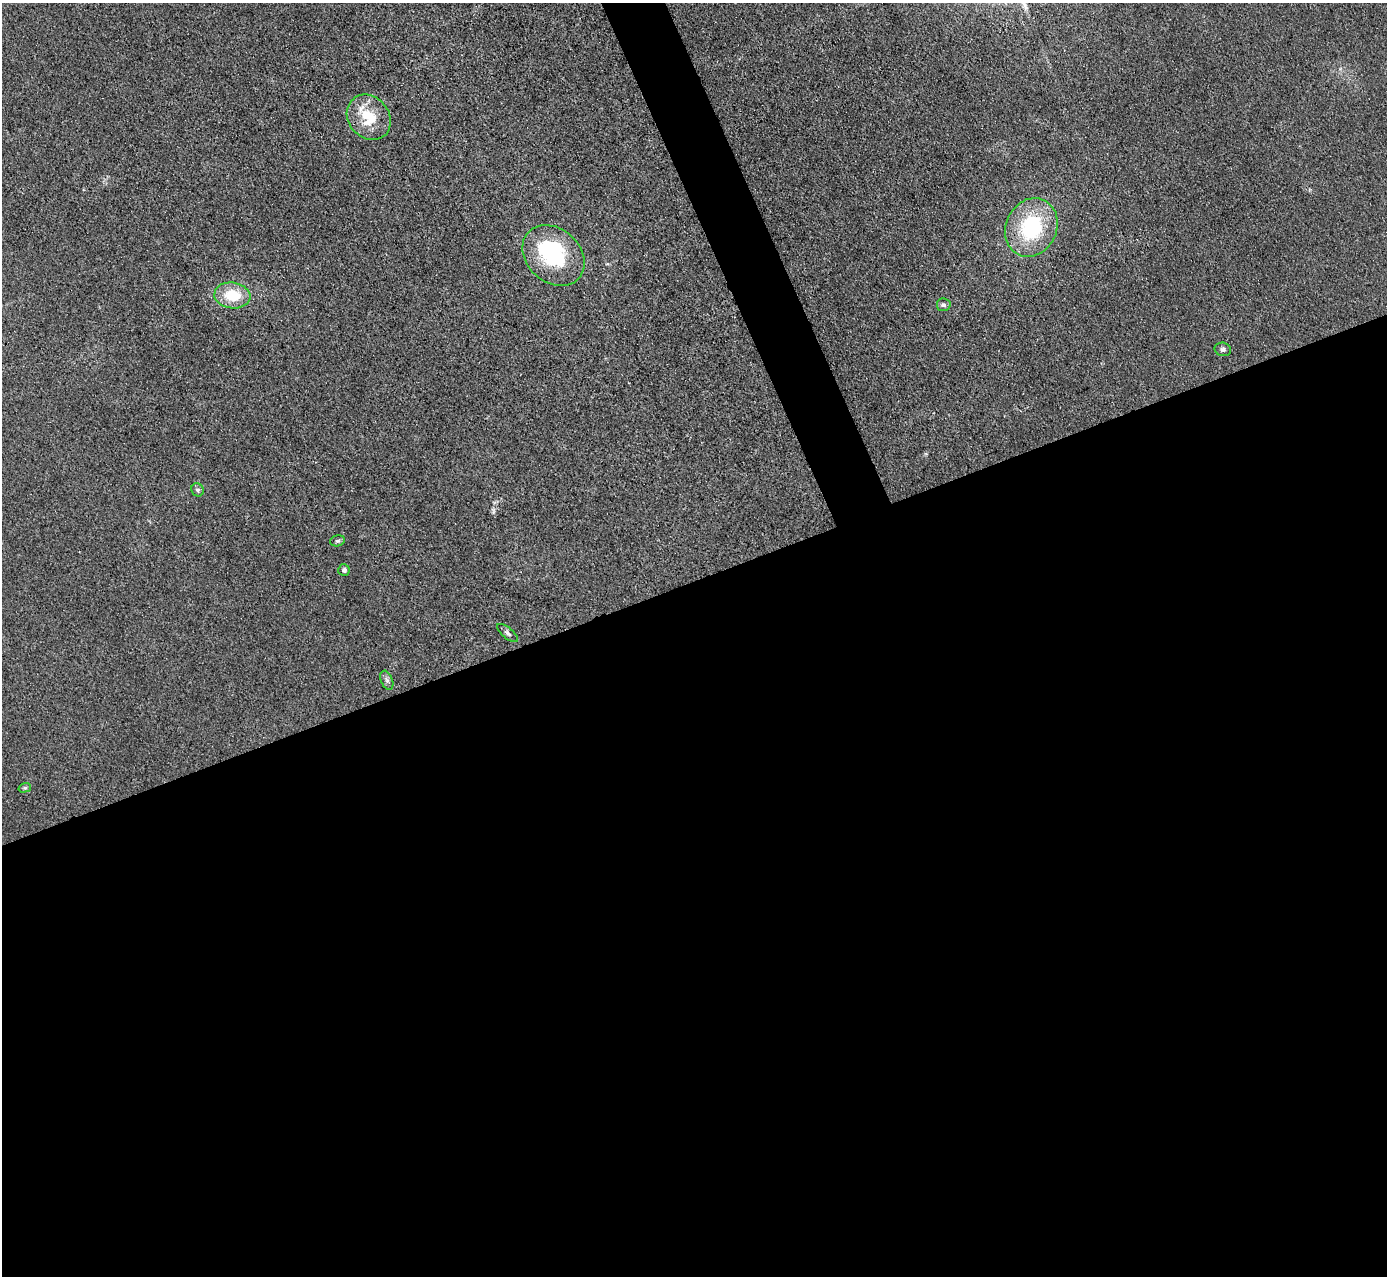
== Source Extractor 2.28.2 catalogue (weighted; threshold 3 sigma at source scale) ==
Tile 15 of 4 x 4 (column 3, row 4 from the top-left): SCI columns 2771-4155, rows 151-1424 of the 5540 x 5526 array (HDU 1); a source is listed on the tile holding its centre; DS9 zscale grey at full resolution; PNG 1389 x 1278 px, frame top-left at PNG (2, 3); each listed source drawn as its Kron ellipse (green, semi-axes under 4 px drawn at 4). Shown black and unused: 57% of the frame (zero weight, under 3 of 4 exposures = <1% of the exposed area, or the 3 px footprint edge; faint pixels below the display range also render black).
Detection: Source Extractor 2.28.2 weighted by HDU 2 'WHT'; one run over the whole footprint, this tile lists its part. Background 0.0438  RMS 0.0059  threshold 0.0267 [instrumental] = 3 sigma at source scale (4.5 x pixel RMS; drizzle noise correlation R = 1.50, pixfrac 1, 0.05/0.05 arcsec/px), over >= 5 px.
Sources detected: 13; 1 inside a brighter object's white glare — neither listed nor drawn; the other 12 listed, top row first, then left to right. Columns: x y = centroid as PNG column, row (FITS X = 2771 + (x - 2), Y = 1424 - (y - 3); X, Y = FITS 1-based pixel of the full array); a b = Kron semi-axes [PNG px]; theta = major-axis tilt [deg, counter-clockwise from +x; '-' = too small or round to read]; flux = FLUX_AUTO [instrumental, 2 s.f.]
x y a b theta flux
369 117 24 20 -49 21
1031 227 30 25 64 51
553 255 34 26 -43 55
232 295 18 13 -8 19
944 305 7 6 - 1.6
1223 349 8 6 -13 1.7
197 490 7 6 - 1.3
337 541 7 5 15 1.1
344 570 6 5 - 2.1
507 633 12 5 -40 2
387 680 10 6 -69 2
25 788 6 4 18 0.9